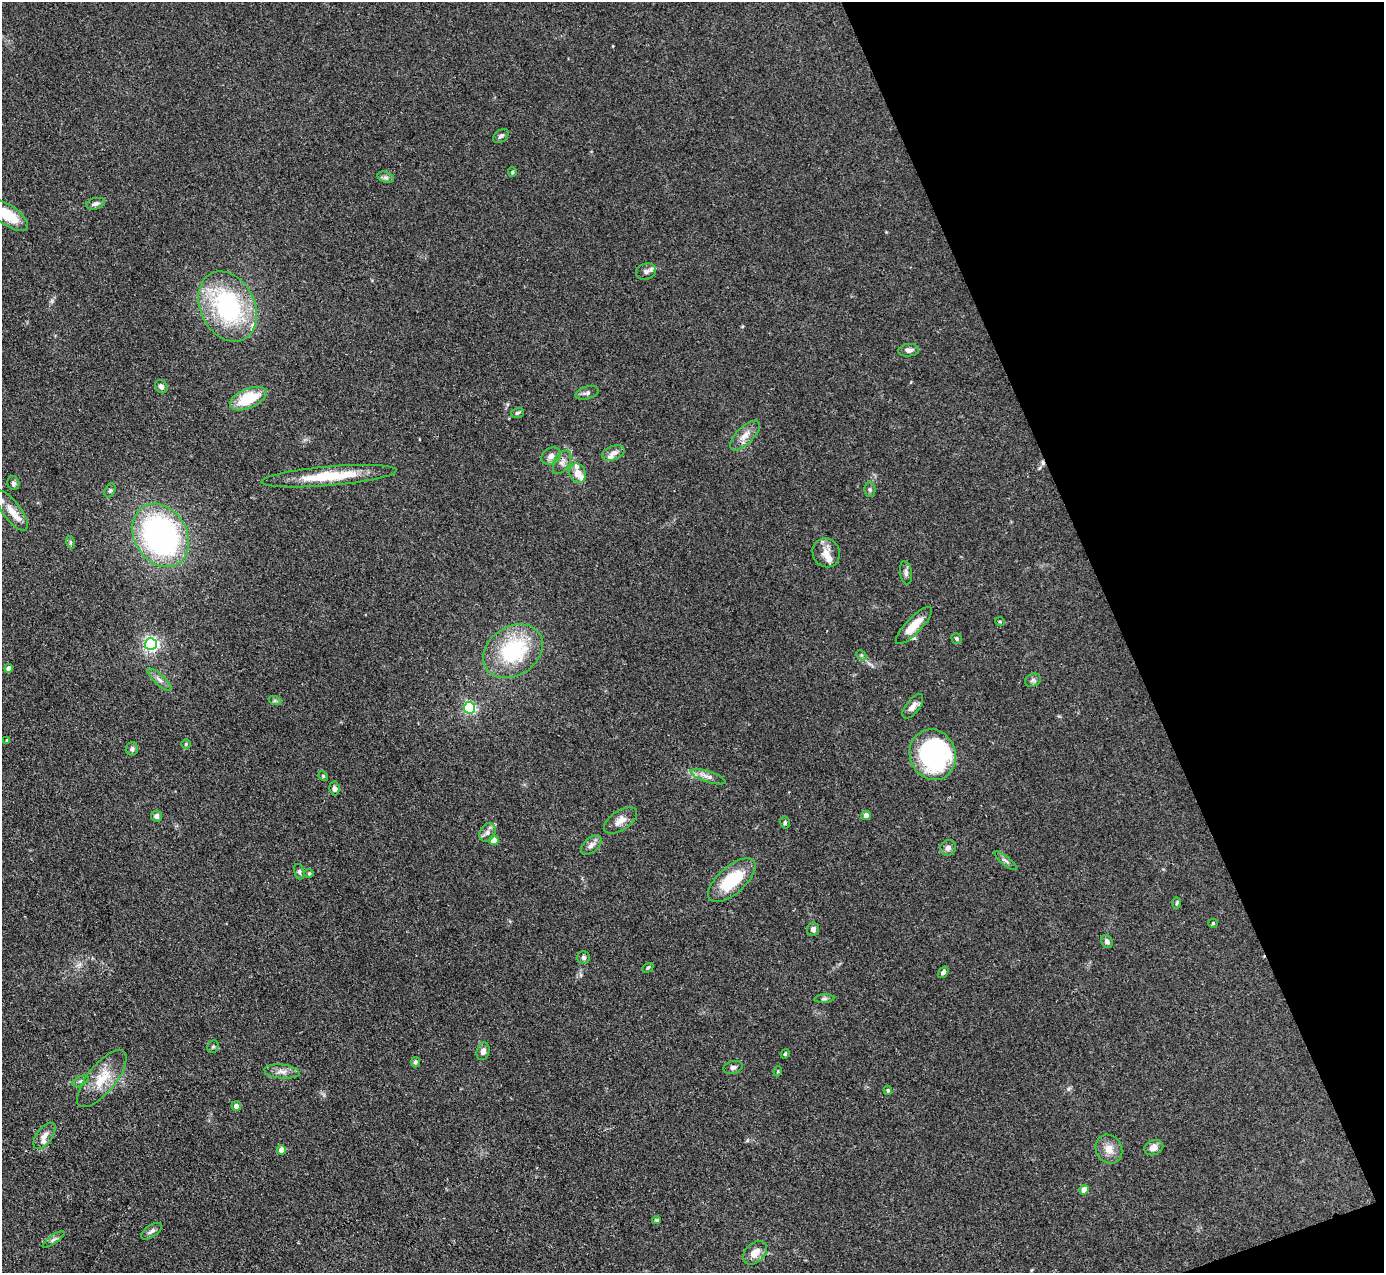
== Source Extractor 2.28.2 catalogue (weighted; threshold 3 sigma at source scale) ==
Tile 12 of 4 x 4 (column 4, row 3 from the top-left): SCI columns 4147-5528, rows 1554-2824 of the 5531 x 5521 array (HDU 1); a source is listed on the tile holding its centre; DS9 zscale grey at full resolution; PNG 1386 x 1275 px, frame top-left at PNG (2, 2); each listed source drawn as its Kron ellipse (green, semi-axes under 4 px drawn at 4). Shown black and unused: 19% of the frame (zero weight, under 3 of 4 exposures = <1% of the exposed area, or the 3 px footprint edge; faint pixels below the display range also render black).
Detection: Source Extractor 2.28.2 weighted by HDU 2 'WHT'; one run over the whole footprint, this tile lists its part. Background 0.106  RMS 0.0066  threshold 0.0298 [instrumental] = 3 sigma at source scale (4.5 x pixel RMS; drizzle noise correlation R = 1.50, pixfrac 1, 0.05/0.05 arcsec/px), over >= 5 px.
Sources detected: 91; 1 cosmic-ray / hot-pixel residue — neither listed nor drawn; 5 inside a brighter listed object's ellipse — not listed separately; the other 85 listed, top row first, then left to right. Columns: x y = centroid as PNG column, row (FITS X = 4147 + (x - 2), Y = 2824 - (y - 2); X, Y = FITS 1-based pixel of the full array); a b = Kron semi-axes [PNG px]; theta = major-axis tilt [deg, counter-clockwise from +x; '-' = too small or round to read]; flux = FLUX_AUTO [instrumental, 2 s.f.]
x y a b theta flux
501 136 9 6 36 2
512 172 5 4 - 0.86
386 177 8 5 -19 1.7
95 204 9 5 12 2.2
8 215 23 10 -35 21
646 271 10 8 17 2.6
227 306 37 27 -64 85
909 350 10 6 6 2.6
161 386 7 6 - 2.1
587 393 12 6 18 2.1
248 399 19 9 24 23
517 413 7 4 17 1.1
745 435 19 8 45 6
613 453 12 7 22 3.7
551 456 10 8 32 4
562 462 13 7 60 3.6
578 473 10 8 -66 6.7
329 476 68 9 5 29
13 483 7 6 - 2.2
110 490 7 5 63 1.3
870 490 7 5 -88 1.4
11 510 24 9 -53 9.3
161 535 33 26 -59 170
70 542 6 4 -72 0.98
826 553 15 13 -59 6.7
906 573 12 6 -81 2.2
1000 622 5 3 - 0.58
914 625 25 8 46 12
957 639 5 5 - 1
151 644 6 6 - 180
513 651 32 24 34 53
861 655 6 4 -46 0.98
9 668 4 4 - 3.9
159 680 15 5 -42 3.2
1033 680 8 6 27 1.7
275 701 7 4 -18 1.1
913 706 14 7 52 4.3
469 708 5 5 - 91
7 741 4 3 - 0.92
186 744 5 4 - 0.79
132 749 6 6 - 1.9
933 755 26 23 -68 110
323 776 5 4 - 0.73
708 777 18 5 -18 3.9
334 788 7 5 -82 1.9
866 815 4 4 - 3.6
156 816 6 5 - 2.6
620 820 19 9 34 5.9
785 823 6 4 -78 1
488 832 10 7 58 3.1
494 840 4 4 - 10
591 845 12 7 41 3.2
948 848 8 7 - 2.8
1006 861 14 4 -39 1.9
299 872 8 5 -74 1.5
309 873 5 4 - 0.81
732 880 29 13 41 30
1177 903 6 4 88 0.86
1213 923 4 4 - 0.77
813 929 6 6 - 2.6
1107 942 7 5 -58 2.1
583 957 6 6 - 1.6
648 968 6 4 30 0.86
943 972 6 4 54 2.3
824 999 10 4 5 1.3
213 1047 7 5 66 1.3
483 1051 9 6 74 3.2
785 1054 5 4 - 0.72
415 1062 5 4 - 1.3
733 1067 10 6 14 2
778 1071 5 3 - 0.64
282 1072 18 7 -6 4.3
102 1079 35 14 51 18
81 1081 8 5 27 1.5
888 1090 5 4 - 0.82
236 1106 5 4 - 3.6
44 1136 15 8 54 4.5
1154 1148 10 7 21 4.6
1109 1149 15 13 -61 6.6
282 1150 4 4 - 6.4
1084 1190 4 4 - 6.5
656 1220 4 3 - 0.91
152 1231 12 6 35 2.4
54 1239 13 4 35 1.7
755 1253 14 9 44 7
Isophote crosses this tile's border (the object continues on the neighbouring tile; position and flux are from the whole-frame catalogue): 1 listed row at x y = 8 215